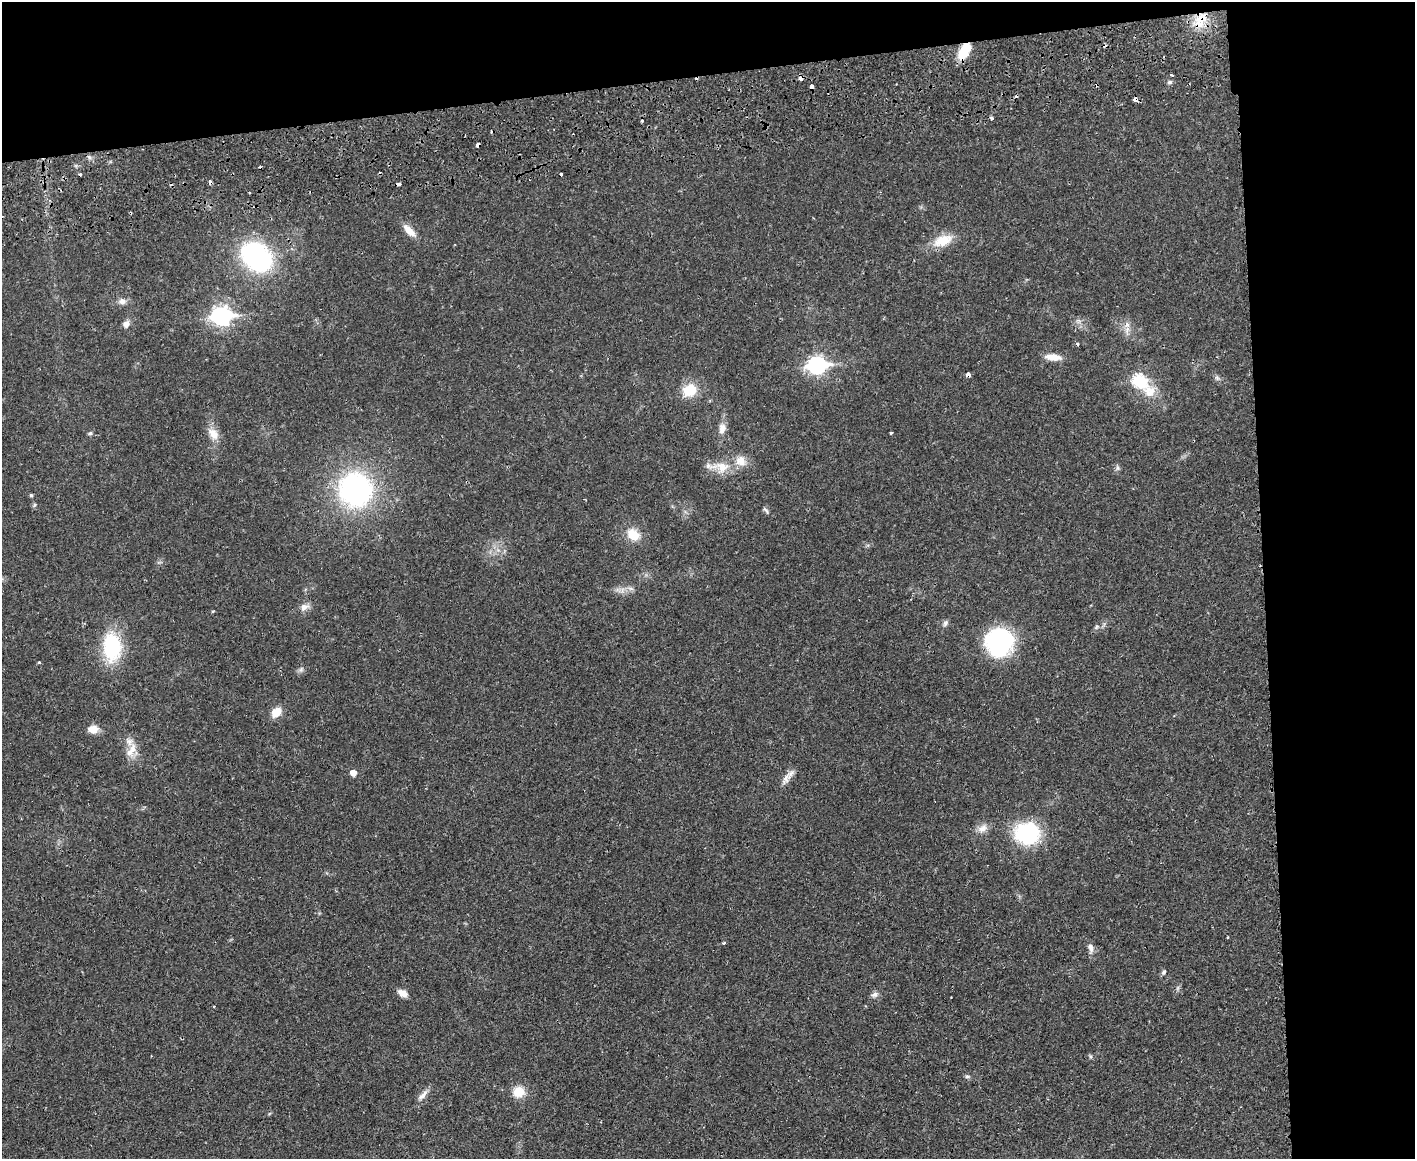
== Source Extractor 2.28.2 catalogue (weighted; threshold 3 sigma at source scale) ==
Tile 3 of 3 x 4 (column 3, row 1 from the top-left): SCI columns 3000-4412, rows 3561-4717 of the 4710 x 4807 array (HDU 1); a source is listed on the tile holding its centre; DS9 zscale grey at full resolution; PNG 1417 x 1161 px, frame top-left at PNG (2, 2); no overlay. Shown black and unused: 17% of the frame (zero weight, under 2 of 3 exposures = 5% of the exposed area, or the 3 px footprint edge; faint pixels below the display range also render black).
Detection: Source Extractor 2.28.2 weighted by HDU 2 'WHT'; one run over the whole footprint, this tile lists its part. Background 0.0166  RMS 0.0033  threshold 0.0148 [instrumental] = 3 sigma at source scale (4.5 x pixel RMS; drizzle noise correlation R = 1.50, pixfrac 1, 0.05/0.05 arcsec/px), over >= 5 px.
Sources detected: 74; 9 cosmic-ray / hot-pixel residue — not listed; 3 inside a brighter listed object's ellipse — not listed separately; the other 62 listed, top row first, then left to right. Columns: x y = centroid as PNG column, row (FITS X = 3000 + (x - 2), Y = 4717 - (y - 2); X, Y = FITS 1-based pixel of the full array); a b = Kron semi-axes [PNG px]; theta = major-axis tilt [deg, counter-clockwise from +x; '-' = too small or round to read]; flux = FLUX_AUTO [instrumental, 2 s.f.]
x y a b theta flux
1200 20 25 14 57 7.7
964 50 18 9 63 9.2
1172 75 5 3 - 0.34
1169 82 6 5 - 0.64
811 87 5 3 - 3.1
991 118 3 3 - 2.2
642 121 4 3 - 0.4
478 145 4 4 - 2.9
561 174 3 3 - 0.72
399 184 4 3 - 2.4
249 193 3 2 - 0.27
409 231 19 8 -47 3.4
943 241 27 14 21 6.9
257 257 27 20 -42 55
122 301 10 8 0 1.7
221 316 9 7 3 120
126 324 8 7 - 1.8
1127 325 9 7 52 1.6
1077 343 4 3 - 0.6
1053 357 20 7 -6 3.5
817 365 9 7 4 100
968 374 4 3 - 3.2
1217 378 8 5 -45 0.74
1139 381 14 8 -43 26
689 390 16 14 30 7.7
722 429 17 10 81 2.6
90 433 6 5 - 0.59
891 433 3 2 - 0.39
213 434 17 12 -58 3.7
721 467 31 13 -5 6.6
1117 468 8 4 -82 0.68
355 490 31 29 -61 67
31 495 4 4 - 0.43
34 505 6 4 71 0.45
766 510 11 4 -55 0.76
633 534 15 11 -38 5.9
630 588 9 4 -18 0.8
304 607 13 8 20 2.1
213 611 4 3 - 0.33
945 623 8 6 65 0.92
1096 627 8 5 29 0.79
999 642 27 25 46 39
112 647 31 19 -86 21
39 662 3 3 - 0.42
301 669 7 6 - 0.82
276 712 13 10 46 3.7
93 729 14 10 5 2.6
133 749 19 11 89 3.9
353 773 5 5 - 2.9
786 778 19 9 58 2.5
982 828 15 10 29 2.5
1027 833 24 21 -1 28
724 943 4 3 - 0.45
1090 948 15 7 -79 1.7
1164 972 7 6 - 0.73
403 993 10 7 -31 2.4
875 994 9 7 12 1.1
214 1006 3 2 - 0.27
1091 1056 8 4 -89 0.47
967 1076 7 5 -5 0.61
518 1092 14 13 - 4.9
422 1095 18 6 48 2
Overlapping masked pixels (flux is a lower limit): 6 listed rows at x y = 1200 20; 964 50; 811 87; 478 145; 399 184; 968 374